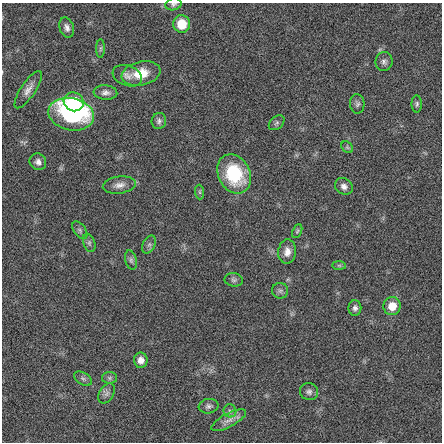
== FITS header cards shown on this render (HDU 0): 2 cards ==
NAXIS1  =                  440 / length of data axis 1
NAXIS2  =                  440 / length of data axis 2

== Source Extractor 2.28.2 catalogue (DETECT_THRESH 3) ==
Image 440 x 440 px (HDU 0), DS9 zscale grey, 1 PNG px = 1 image px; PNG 444 x 444 px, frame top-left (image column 1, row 440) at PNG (2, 3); each listed source drawn as its Kron ellipse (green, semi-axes under 4 px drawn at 4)
Background 0.00357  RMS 0.59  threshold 1.77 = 3 sigma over >= 5 px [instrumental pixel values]
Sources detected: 40; all 40 listed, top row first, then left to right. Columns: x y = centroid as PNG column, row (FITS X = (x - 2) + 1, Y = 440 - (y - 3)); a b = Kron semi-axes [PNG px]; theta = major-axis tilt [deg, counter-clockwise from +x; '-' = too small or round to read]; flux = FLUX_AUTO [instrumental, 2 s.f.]
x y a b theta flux
174 4 8 6 16 94
182 24 9 8 - 950
67 28 10 7 -72 180
101 48 9 4 89 77
384 62 9 8 - 150
141 73 20 12 12 820
127 76 15 10 -20 270
28 90 22 7 57 290
105 93 12 7 -3 180
74 102 10 9 - 1400
357 104 10 7 -87 110
417 104 8 5 89 83
71 114 23 16 -11 6900
159 121 8 7 - 120
277 123 9 6 41 90
347 147 6 5 - 74
38 162 9 7 -48 170
234 174 20 16 -63 2400
119 185 17 8 8 300
344 186 9 7 -35 180
200 192 7 4 -89 72
80 230 10 6 -53 110
297 231 7 4 64 67
89 243 9 5 -70 100
149 244 9 6 63 130
287 252 12 9 84 300
131 260 10 5 -75 120
339 265 7 4 -1 59
234 280 9 6 -10 110
280 291 8 8 - 120
392 306 9 8 - 600
355 308 8 6 90 140
141 360 8 7 - 260
110 378 7 6 - 93
83 379 10 6 -31 120
309 392 9 8 - 150
107 393 11 7 61 160
208 406 10 7 7 130
230 411 6 6 - 110
229 420 19 6 28 300
At the frame edge (FLAGS 8, measured only in part): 1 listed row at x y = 174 4